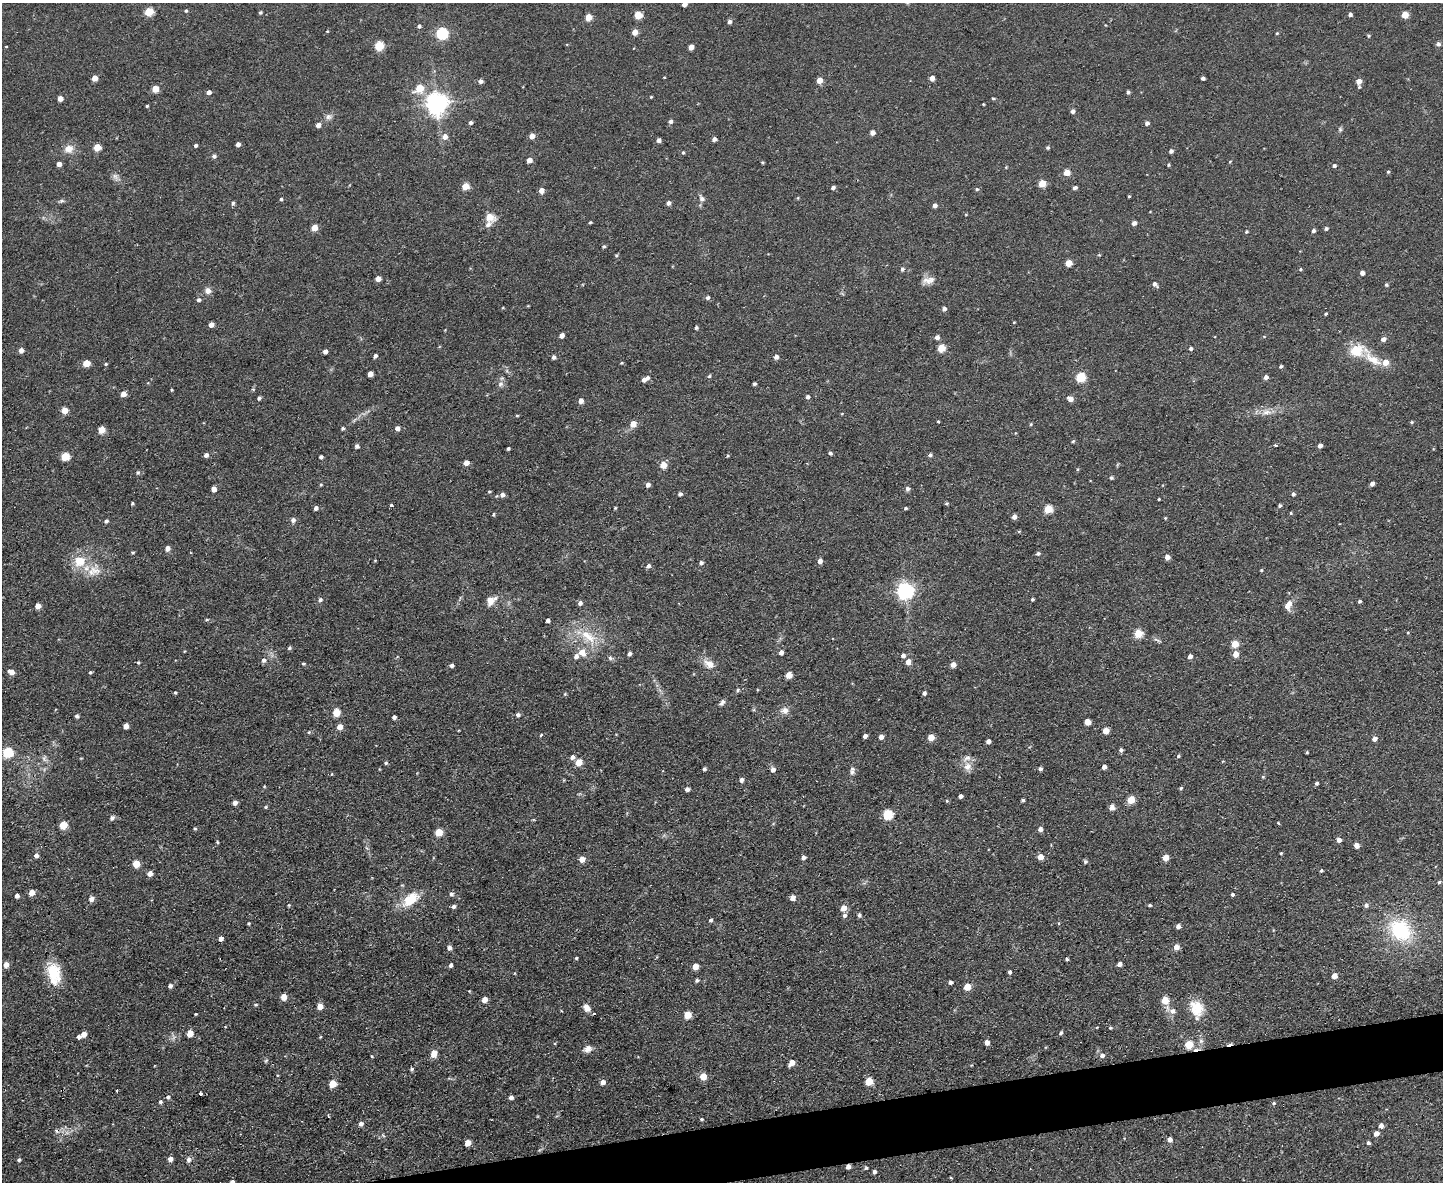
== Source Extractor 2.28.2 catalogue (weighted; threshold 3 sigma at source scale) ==
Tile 5 of 3 x 4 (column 2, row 2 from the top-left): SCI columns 1681-3121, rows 2359-3538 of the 4693 x 4717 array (HDU 1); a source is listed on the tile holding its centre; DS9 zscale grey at full resolution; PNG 1445 x 1184 px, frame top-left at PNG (2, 3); no overlay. Shown black and unused: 3% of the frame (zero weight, under 2 of 3 exposures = <1% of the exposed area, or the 3 px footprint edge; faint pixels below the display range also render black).
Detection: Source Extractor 2.28.2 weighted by HDU 2 'WHT'; one run over the whole footprint, this tile lists its part. Background 0.0555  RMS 0.0087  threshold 0.039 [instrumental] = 3 sigma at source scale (4.5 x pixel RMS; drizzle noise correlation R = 1.50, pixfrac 1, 0.05/0.05 arcsec/px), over >= 5 px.
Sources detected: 395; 4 cosmic-ray / hot-pixel residue — not listed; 6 inside a brighter listed object's ellipse — not listed separately; the other 385 listed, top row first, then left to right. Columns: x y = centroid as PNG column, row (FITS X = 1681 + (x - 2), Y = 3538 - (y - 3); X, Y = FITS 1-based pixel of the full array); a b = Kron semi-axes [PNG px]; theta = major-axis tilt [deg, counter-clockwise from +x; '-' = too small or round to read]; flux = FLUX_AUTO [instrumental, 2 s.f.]
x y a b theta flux
684 4 4 4 - 4.8
186 11 4 4 - 1.2
149 12 5 5 - 30
260 12 4 4 - 1.2
638 15 7 7 - 8.3
1350 15 4 4 - 2.1
1405 15 5 4 - 15
588 17 5 4 - 15
729 21 4 4 - 2.9
419 26 5 4 - 2
327 31 4 3 - 0.78
635 32 5 4 - 9
442 33 6 5 - 100
1277 33 4 4 - 0.85
1369 36 5 4 - 0.93
1438 44 6 5 - 2.2
379 46 5 5 - 38
691 47 4 4 - 6.3
664 77 3 2 - 0.56
94 78 5 4 - 9.8
932 78 4 4 - 6.3
1203 78 4 3 - 2.6
819 80 5 4 - 9.3
480 81 5 5 - 2.8
1359 81 5 5 - 6
1359 87 4 4 - 0.89
419 88 6 5 - 24
155 89 5 5 - 14
209 92 5 4 - 3.5
1128 92 4 3 - 1.8
651 97 3 3 - 0.81
993 98 4 4 - 0.91
60 99 5 4 - 5.6
436 104 7 7 - 610
983 104 3 2 - 0.65
147 106 3 3 - 0.99
1072 111 5 4 - 2.7
328 117 10 7 -2 3.5
670 121 5 5 - 2.2
470 123 4 4 - 2.3
1147 123 4 4 - 2.6
318 125 5 4 - 4.5
1340 129 6 5 - 1.5
872 133 4 4 - 4.7
532 136 4 4 - 7.9
445 137 6 6 - 5.6
714 139 4 4 - 3
658 140 4 4 - 3.6
238 144 4 4 - 4
195 145 4 3 - 1.7
97 147 5 5 - 17
1048 148 4 4 - 1.3
69 149 12 10 13 8
1171 151 4 4 - 2.4
683 153 4 3 - 1.1
214 156 5 4 - 2.3
529 160 4 4 - 7
762 162 3 2 - 0.88
1230 162 4 3 - 0.75
59 164 4 4 - 4.8
1168 165 4 4 - 0.97
1334 166 4 4 - 1.9
1006 167 4 3 - 0.72
1388 172 4 4 - 1.1
1067 173 5 4 - 11
116 177 11 7 -57 3.7
1042 183 5 5 - 17
465 186 5 5 - 17
833 187 5 4 - 2.3
1075 188 5 4 - 2
977 189 5 5 - 1.3
541 191 5 5 - 5.7
1129 196 3 2 - 0.78
798 198 5 3 - 0.7
281 199 4 3 - 1.4
702 199 9 6 -68 3.3
61 201 8 5 23 1.6
233 203 6 4 76 1.6
668 203 5 4 - 3.4
935 205 4 4 - 4.1
490 217 14 10 -27 8
590 222 4 3 - 1.1
1134 223 4 4 - 3.7
314 228 5 4 - 12
1326 229 4 4 - 1.8
1313 231 4 4 - 2.1
1246 232 4 4 - 1.1
604 246 4 4 - 1.3
616 255 5 3 - 0.9
1068 263 5 4 - 14
902 269 5 5 - 2
1300 269 4 4 - 1.1
1362 273 4 4 - 4.1
378 279 5 4 - 6.8
926 280 14 11 -26 6.7
1155 284 7 4 -40 2.8
1386 285 5 4 - 1.4
208 291 9 8 - 4.5
708 297 5 5 - 2.2
198 300 5 5 - 1.9
944 309 4 4 - 3.2
1326 314 4 3 - 1
1014 322 4 2 - 0.59
211 325 4 4 - 5.6
696 328 4 3 - 1.9
562 335 4 4 - 4.2
1264 336 5 3 - 0.67
937 337 5 4 - 3.5
1383 339 5 5 - 4
941 348 5 5 - 21
1191 349 5 4 - 1.8
21 350 5 5 - 4.4
1356 350 23 16 11 20
325 352 4 4 - 3.9
375 356 4 4 - 2.6
554 357 4 4 - 2.6
776 357 5 4 - 3.8
1385 362 6 5 - 10
86 363 5 5 - 16
622 363 4 4 - 0.84
106 364 5 4 - 1
1281 366 4 3 - 1.5
370 374 4 4 - 5.9
709 376 5 4 - 1.2
1080 377 5 5 - 48
1266 377 4 4 - 3.7
645 379 9 5 29 5
500 384 9 7 51 3.3
754 384 3 3 - 1.7
172 390 3 3 - 0.83
123 394 5 4 - 7.5
808 397 5 4 - 2.4
259 398 4 3 - 1.8
1070 399 5 4 - 6.5
581 401 5 4 - 5.6
65 410 5 5 - 12
1266 412 15 7 -2 6.6
517 416 4 3 - 0.81
938 421 3 3 - 1.7
1411 422 4 4 - 1
633 424 6 5 - 8
1031 424 5 4 - 0.89
343 428 4 4 - 1.4
397 428 5 4 - 4.1
101 430 5 5 - 15
1073 441 4 4 - 1.1
1275 445 3 3 - 1.5
357 446 4 4 - 2.6
1320 446 4 4 - 3.8
508 448 3 3 - 1.5
830 453 4 4 - 1.7
206 455 5 5 - 3
930 455 5 4 - 2.1
728 456 4 4 - 0.96
65 457 5 5 - 31
321 457 4 3 - 2.1
466 463 5 4 - 7.4
663 465 5 5 - 13
138 472 5 5 - 1.5
1111 478 4 4 - 1.6
1372 484 4 4 - 3.2
321 485 4 4 - 0.82
648 485 5 4 - 3.4
214 489 4 4 - 5.5
907 489 6 5 - 2.6
489 491 4 3 - 0.97
680 494 4 4 - 2.3
1293 494 4 4 - 1.9
502 495 5 5 - 3.3
1159 499 3 2 - 0.79
132 503 3 2 - 1.1
946 503 5 4 - 1.1
391 505 3 3 - 3
1280 505 4 3 - 1.7
316 508 5 4 - 2.5
615 508 3 3 - 0.83
905 508 4 3 - 1.2
1048 509 5 5 - 31
1291 513 4 3 - 0.93
493 515 5 3 - 0.92
1014 517 5 4 - 4.3
1165 518 4 3 - 0.75
293 520 7 7 - 2.6
106 521 4 4 - 1.8
1019 531 5 3 - 0.83
167 548 5 5 - 4.3
133 552 5 4 - 1
190 553 3 3 - 0.85
1038 553 5 4 - 1.9
1167 557 4 4 - 6.1
80 561 15 13 11 19
820 561 5 4 - 4.1
701 563 4 4 - 2.2
648 566 5 4 - 2.5
1261 570 4 4 - 0.82
94 571 22 13 6 14
905 591 6 6 - 350
1032 599 4 3 - 1.4
320 600 6 5 - 2.3
491 601 15 9 40 7.1
1360 601 3 3 - 1.6
580 603 5 5 - 2.9
1288 605 11 6 64 8.9
38 606 5 4 - 7.7
207 620 6 3 9 0.95
548 620 4 4 - 2.6
1138 633 5 5 - 28
1408 633 4 3 - 0.8
588 636 28 14 -40 24
1157 640 14 3 -25 1.8
1235 644 5 4 - 19
289 648 6 4 34 1.3
781 652 5 4 - 3.9
582 653 13 12 - 8.9
629 654 4 4 - 2.8
1236 654 5 4 - 10
903 655 5 5 - 3
1190 656 4 4 - 3.8
610 658 8 6 -18 2
264 660 6 6 - 2.8
908 662 6 5 - 6.2
138 663 4 4 - 1.1
303 663 4 4 - 1.2
709 664 14 9 -34 8.5
452 665 5 4 - 2.9
953 665 5 4 - 6.4
11 672 6 5 - 6
90 672 4 3 - 1.1
789 675 5 4 - 12
738 690 5 4 - 1.3
175 693 4 3 - 0.96
924 693 4 4 - 2.5
565 694 5 5 - 0.99
722 703 9 5 53 2.5
785 710 10 9 - 5.6
336 712 5 5 - 19
518 715 6 5 - 2.3
77 716 5 4 - 2
394 717 4 3 - 2.5
1087 722 5 5 - 9.7
126 726 5 4 - 7.2
340 727 5 5 - 8
1106 731 5 4 - 11
309 732 5 3 - 0.77
541 735 5 4 - 0.96
865 736 4 4 - 3.2
881 737 4 4 - 5
931 737 5 4 - 13
1374 739 5 4 - 4.5
988 741 4 4 - 3.9
1121 750 5 4 - 2.3
7 752 6 5 - 57
1307 752 3 3 - 1.1
1178 756 4 4 - 1.3
572 757 5 5 - 3.6
44 758 8 6 -90 2.6
579 762 5 5 - 15
386 763 5 4 - 1.2
967 767 12 10 72 7.5
1104 767 4 4 - 3.9
704 769 4 3 - 1.6
1040 769 5 4 - 2.3
773 770 5 5 - 5
852 772 8 6 61 2.5
332 774 4 3 - 0.68
1263 777 5 4 - 1.1
741 780 5 4 - 2.8
1316 783 4 3 - 1.7
264 786 4 3 - 0.73
1181 788 4 3 - 1.2
687 789 4 4 - 3.3
960 796 4 4 - 2.5
1023 800 3 3 - 1.9
1131 800 5 5 - 20
235 803 5 4 - 4.1
266 807 5 4 - 1
1112 807 7 6 - 3.9
888 814 5 5 - 53
112 818 6 5 - 2.6
1278 823 4 3 - 0.81
63 825 5 5 - 23
195 828 4 4 - 1
1040 829 5 4 - 3.8
439 832 5 5 - 21
1339 840 5 4 - 4.3
217 842 5 3 - 0.87
1356 845 4 4 - 7
1281 853 3 3 - 0.95
36 855 5 5 - 3
803 857 5 4 - 2.7
1040 857 5 4 - 8.6
1166 858 5 4 - 10
582 859 5 5 - 8.7
1085 861 5 5 - 1.5
136 864 5 5 - 18
1321 871 4 4 - 1.2
150 874 5 4 - 5.5
1439 882 4 4 - 1.3
31 893 5 5 - 8.6
451 894 6 5 - 2.3
1232 894 4 4 - 1.8
17 896 4 4 - 3.1
792 898 5 4 - 6.1
91 899 6 6 - 4.2
410 899 22 12 42 22
289 905 4 4 - 0.9
1150 905 4 3 - 1.3
1366 905 6 5 - 2.7
453 906 5 4 - 2.8
843 908 5 5 - 8.5
844 915 5 5 - 2.5
859 915 5 4 - 1.8
711 920 4 4 - 1.9
248 923 3 3 - 1
1178 926 4 4 - 3.9
1400 930 25 20 -47 64
221 939 4 4 - 3.7
1176 947 5 5 - 7.1
449 948 5 4 - 3.7
576 958 3 3 - 1.1
1067 959 3 3 - 1.4
1119 964 4 4 - 4
6 965 5 5 - 5.7
451 965 4 4 - 2.6
695 967 5 4 - 10
1010 972 4 4 - 2.2
54 973 27 14 -79 27
1334 976 5 4 - 8.5
697 980 5 4 - 1.8
950 982 4 3 - 2.8
170 986 5 5 - 2.5
967 987 5 5 - 16
284 997 5 5 - 8.8
484 1000 5 4 - 7.5
1165 1000 5 5 - 20
256 1005 5 4 - 1.1
320 1006 5 5 - 8.7
587 1008 10 7 -50 5.5
1197 1008 21 16 -66 18
1172 1011 9 8 - 4.8
196 1014 3 2 - 0.82
687 1015 5 5 - 20
225 1027 3 2 - 1.3
1110 1028 4 4 - 1.1
190 1033 5 4 - 14
1061 1033 5 4 - 1.8
84 1034 5 4 - 6.4
79 1037 4 4 - 2.6
320 1037 5 3 - 0.69
1201 1041 6 6 - 2.6
987 1043 4 4 - 5.9
1189 1045 5 5 - 25
587 1049 11 8 23 5.2
434 1054 9 7 83 6.4
1102 1055 6 5 - 3.4
372 1056 4 3 - 0.83
266 1061 6 4 44 1.2
792 1063 5 4 - 8.4
411 1069 5 4 - 1.5
703 1076 5 5 - 14
869 1081 5 5 - 22
603 1082 5 5 - 5
332 1084 5 5 - 16
117 1090 3 2 - 1.3
201 1094 3 3 - 3.2
168 1097 5 4 - 1.9
511 1097 5 4 - 3
160 1102 5 5 - 1.8
1274 1103 5 4 - 1.3
701 1119 4 4 - 0.95
361 1124 5 5 - 3.4
1381 1126 5 4 - 4.5
1376 1134 5 4 - 6.9
383 1135 7 4 -53 1.2
1169 1140 5 5 - 4.4
468 1143 5 5 - 12
1368 1143 4 3 - 2.1
170 1159 4 4 - 5
19 1160 4 4 - 1.6
189 1160 8 6 -89 2.8
848 1167 4 4 - 5.7
866 1168 4 4 - 1.1
874 1172 4 4 - 2.5
951 1178 5 3 - 0.64
232 1182 4 4 - 2.4
Overlapping masked pixels (flux is a lower limit): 1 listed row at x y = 848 1167
Isophote crosses this tile's border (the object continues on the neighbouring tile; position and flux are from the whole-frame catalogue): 2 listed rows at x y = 684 4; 232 1182